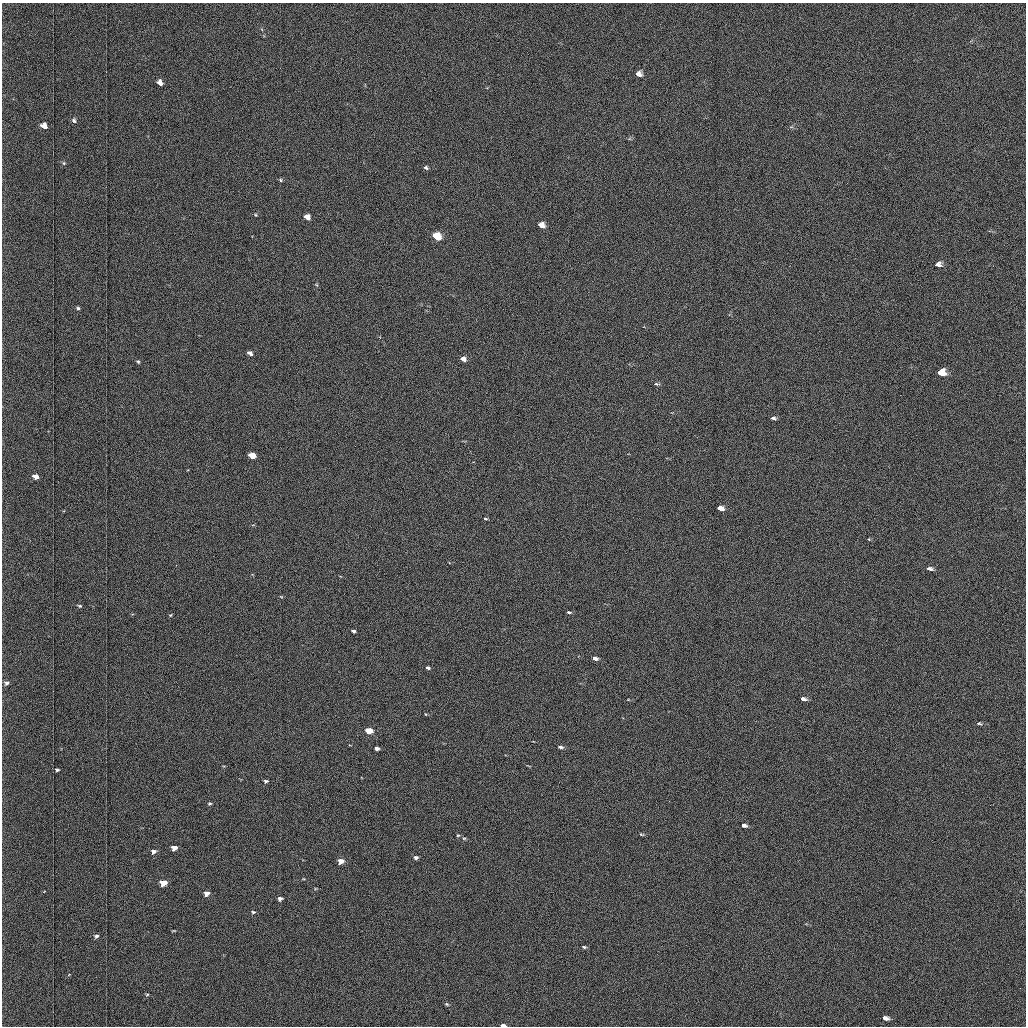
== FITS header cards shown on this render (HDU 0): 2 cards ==
NAXIS1  =                 1024 /fastest changing axis
NAXIS2  =                 1024 /next to fastest changing axis

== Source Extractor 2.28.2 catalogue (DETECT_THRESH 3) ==
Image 1024 x 1024 px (HDU 0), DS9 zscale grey, 1 PNG px = 1 image px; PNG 1028 x 1028 px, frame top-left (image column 1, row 1024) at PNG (2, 3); no overlay
Background 1030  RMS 5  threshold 15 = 3 sigma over >= 5 px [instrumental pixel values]
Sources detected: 61; all 61 listed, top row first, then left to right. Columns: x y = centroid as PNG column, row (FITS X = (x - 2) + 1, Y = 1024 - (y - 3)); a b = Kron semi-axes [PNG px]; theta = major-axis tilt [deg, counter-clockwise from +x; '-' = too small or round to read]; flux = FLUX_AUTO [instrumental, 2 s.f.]
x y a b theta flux
639 74 5 5 - 2000
160 83 6 5 - 2000
74 120 7 5 -69 800
44 126 7 6 - 2700
64 163 5 5 - 510
426 168 5 4 - 480
280 180 6 5 - 510
255 215 5 4 - 400
307 217 5 4 - 3000
541 225 5 5 - 3800
437 236 6 5 - 19000
938 264 7 5 1 1400
78 308 5 5 - 610
250 353 5 4 - 1400
463 359 5 4 - 2300
138 361 6 4 -47 500
941 372 6 5 - 10000
656 384 7 4 -10 460
773 418 5 3 - 860
252 456 5 4 - 8500
36 477 5 4 - 2100
720 508 5 4 - 4700
485 518 4 2 - 350
930 569 6 3 -8 1100
281 597 6 4 -3 340
80 606 6 4 -16 490
569 612 4 3 - 550
170 615 4 4 - 380
353 631 4 3 - 610
595 658 5 3 - 1700
428 668 4 3 - 770
7 683 6 5 - 1100
803 699 6 3 -12 1200
425 714 4 3 - 230
979 723 5 3 - 440
369 731 5 4 - 11000
560 747 5 3 - 890
377 748 5 4 - 1400
57 770 5 4 - 580
266 781 5 4 - 660
209 803 5 4 - 490
744 825 5 4 - 1500
642 834 7 3 -9 360
458 835 5 5 - 470
464 838 6 4 -1 450
174 848 5 4 - 2700
154 851 6 5 - 1400
416 858 6 5 - 890
341 861 6 5 - 3500
303 879 5 3 - 310
163 883 6 5 - 6100
207 893 6 5 - 2300
280 899 5 4 - 1100
253 912 6 4 -4 530
174 931 5 3 - 310
96 936 6 5 - 810
584 947 7 4 -10 570
147 994 5 3 - 350
447 1004 6 4 -23 460
885 1018 8 4 -17 1500
503 1025 5 3 - 1600
At the frame edge (FLAGS 8, measured only in part): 1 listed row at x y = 503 1025

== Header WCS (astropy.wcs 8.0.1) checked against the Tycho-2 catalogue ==
Header WCS as astropy/WCSLIB reads it (applying the file's SIP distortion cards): RA---TAN-SIP/DEC--TAN-SIP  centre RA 03:06:50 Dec +48:56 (46.71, +48.94 deg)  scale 1.67 arcsec/px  FOV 28.5' x 28.6'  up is -179 deg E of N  parity flipped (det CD > 0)
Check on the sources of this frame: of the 60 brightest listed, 21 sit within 2.5 arcsec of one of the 34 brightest Tycho-2 stars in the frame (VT <= 12.17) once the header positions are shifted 0.17 arcsec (0.02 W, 0.17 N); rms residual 0.98 arcsec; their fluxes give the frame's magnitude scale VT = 19.68 - 2.5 log10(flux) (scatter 0.25 mag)
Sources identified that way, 21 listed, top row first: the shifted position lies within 2.5 arcsec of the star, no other Tycho-2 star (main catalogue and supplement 1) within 5.0 arcsec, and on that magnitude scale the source's flux lands within +1.5 / -3 mag of the star's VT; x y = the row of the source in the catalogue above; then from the Tycho-2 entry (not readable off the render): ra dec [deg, ICRS J2000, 3 dp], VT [Tycho-2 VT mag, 2 dp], TYC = Tycho-2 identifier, HIP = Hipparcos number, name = IAU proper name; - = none
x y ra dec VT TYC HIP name
639 74 46.616 +48.736 11.76 3314-1619-1 - -
44 126 47.035 +48.756 11.63 3318-1002-1 - -
307 217 46.851 +48.800 10.96 3318-412-1 - -
541 225 46.686 +48.806 10.73 3318-1207-1 - -
437 236 46.759 +48.810 9.54 3318-20-1 - -
938 264 46.407 +48.826 11.40 3318-1121-1 - -
250 353 46.893 +48.863 11.43 3318-844-1 - -
941 372 46.405 +48.876 9.33 3318-744-1 - -
773 418 46.524 +48.896 11.94 3318-478-1 - -
252 456 46.892 +48.911 10.59 3318-510-1 - -
36 477 47.045 +48.919 11.50 3318-988-1 - -
720 508 46.562 +48.938 10.40 3318-18-1 - -
803 699 46.505 +49.027 11.73 3318-502-1 - -
369 731 46.813 +49.039 9.70 3318-216-1 - -
744 825 46.548 +49.085 12.06 3318-1128-1 - -
174 848 46.952 +49.092 11.30 3318-80-1 - -
341 861 46.834 +49.100 10.69 3318-1528-1 - -
163 883 46.960 +49.108 10.19 3318-1062-1 - -
207 893 46.930 +49.114 11.35 3318-390-1 - -
280 899 46.878 +49.117 12.15 3318-918-1 - -
503 1025 46.721 +49.177 11.40 3318-150-1 - -